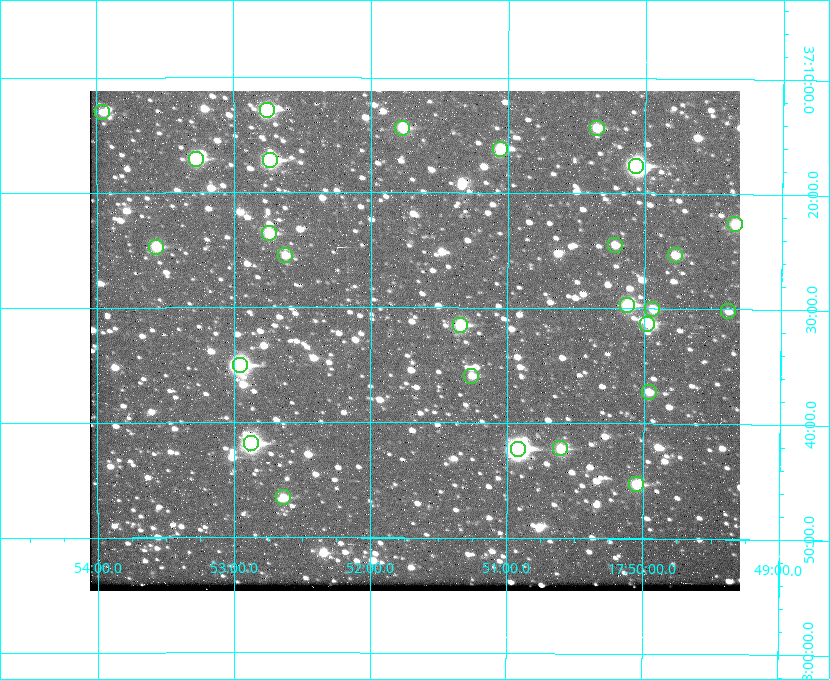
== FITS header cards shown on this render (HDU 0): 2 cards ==
NAXIS1  =                  650 / Width of table row in bytes
NAXIS2  =                  500 / Number of rows in table

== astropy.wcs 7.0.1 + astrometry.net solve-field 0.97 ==
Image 650 x 500 px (HDU 0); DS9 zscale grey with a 90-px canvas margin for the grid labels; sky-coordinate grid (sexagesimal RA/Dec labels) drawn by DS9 from the SOLVED WCS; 27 Tycho-2 reference stars matched to detected sources circled (green)
Header WCS: none
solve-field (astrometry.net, Tycho-2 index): SOLVED blind (the file carries no WCS)
Solved WCS: RA---TAN-SIP/DEC--TAN-SIP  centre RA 17:51:41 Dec +37:33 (267.92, +37.55 deg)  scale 5.22 arcsec/px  FOV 56.5' x 43.5'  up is +180 deg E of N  parity flipped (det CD > 0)
(file carries no celestial WCS; the grid is the blind solution)
Tycho-2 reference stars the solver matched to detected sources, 27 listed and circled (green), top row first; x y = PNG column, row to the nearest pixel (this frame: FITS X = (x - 90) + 1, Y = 500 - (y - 91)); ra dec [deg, ICRS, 3 dp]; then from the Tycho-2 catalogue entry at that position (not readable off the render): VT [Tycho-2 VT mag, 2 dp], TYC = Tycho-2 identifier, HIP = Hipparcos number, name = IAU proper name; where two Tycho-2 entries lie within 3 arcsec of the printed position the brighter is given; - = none
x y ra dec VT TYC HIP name
267 110 268.189 +37.213 9.71 2620-542-1 - -
102 112 268.489 +37.217 11.29 2620-732-1 - -
402 128 267.943 +37.240 10.39 2620-505-1 - -
597 128 267.589 +37.238 11.09 2619-212-1 - -
500 149 267.764 +37.270 10.17 2620-784-1 - -
196 159 268.319 +37.285 9.88 2620-536-1 - -
270 160 268.183 +37.286 8.98 2620-786-1 87506 -
636 166 267.517 +37.293 8.96 2619-379-1 - -
735 224 267.335 +37.377 10.60 2619-634-1 - -
269 233 268.186 +37.393 10.44 2620-175-1 - -
615 245 267.555 +37.408 11.50 2619-358-1 - -
156 247 268.392 +37.412 10.60 2620-800-1 - -
285 255 268.156 +37.424 11.25 2620-712-1 - -
675 255 267.445 +37.422 11.17 2619-451-1 - -
627 305 267.531 +37.495 10.07 2619-274-1 - -
652 309 267.485 +37.500 11.33 2619-40-1 - -
728 311 267.347 +37.503 12.15 3088-638-1 - -
647 324 267.494 +37.522 10.35 3088-270-1 - -
460 325 267.836 +37.525 9.96 3089-889-1 - -
240 365 268.239 +37.584 8.64 3089-755-1 - -
471 376 267.815 +37.598 11.54 3089-1081-1 - -
649 392 267.491 +37.621 11.40 3088-1284-1 - -
251 443 268.219 +37.697 8.93 3089-671-1 - -
560 448 267.652 +37.703 11.04 3089-693-1 - -
518 449 267.730 +37.705 8.13 3089-1203-1 87349 -
636 484 267.512 +37.755 10.10 3089-2332-1 - -
283 497 268.159 +37.775 11.22 3089-2245-1 - -